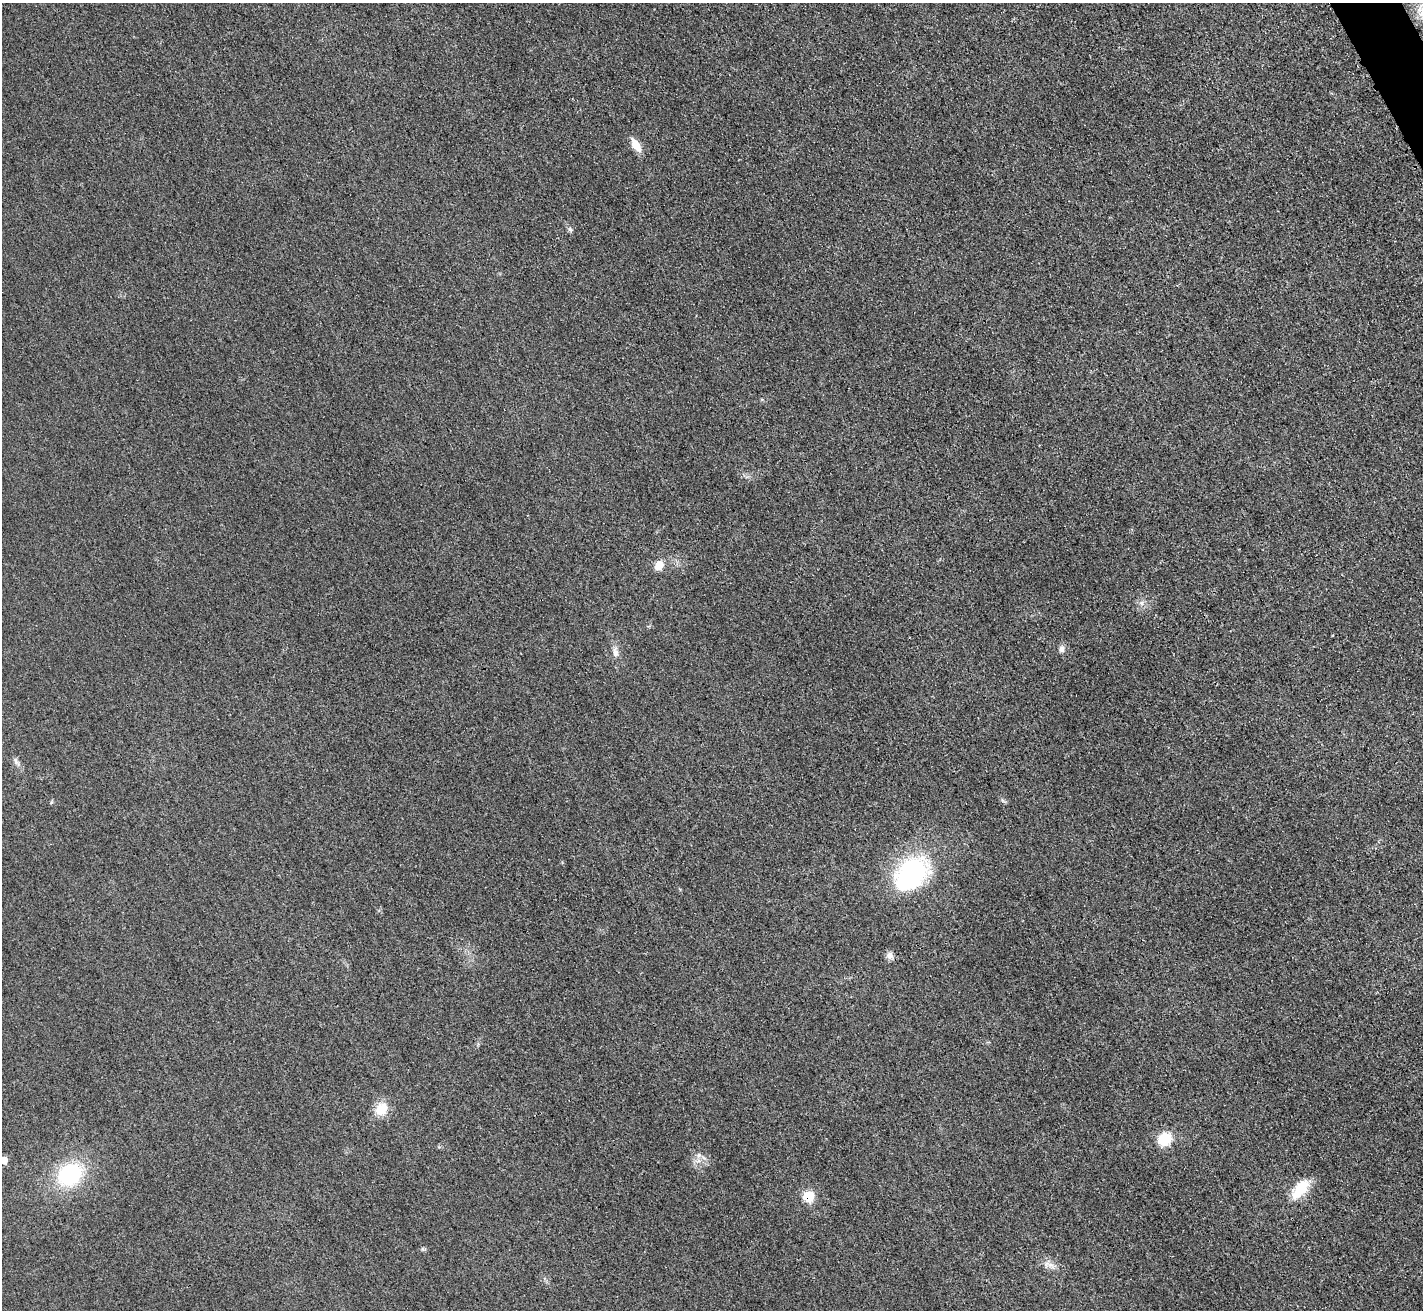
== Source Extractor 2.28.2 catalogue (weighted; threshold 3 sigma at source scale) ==
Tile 10 of 4 x 4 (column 2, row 3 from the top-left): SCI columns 1443-2863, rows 1612-2919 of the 5712 x 5701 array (HDU 1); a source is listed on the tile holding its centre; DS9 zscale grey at full resolution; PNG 1425 x 1312 px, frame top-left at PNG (2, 3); no overlay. Shown black and unused: <1% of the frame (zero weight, under 3 of 4 exposures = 1% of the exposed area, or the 3 px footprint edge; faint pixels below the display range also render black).
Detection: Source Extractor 2.28.2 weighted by HDU 2 'WHT'; one run over the whole footprint, this tile lists its part. Background 0.0218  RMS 0.0061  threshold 0.0276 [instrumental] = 3 sigma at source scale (4.5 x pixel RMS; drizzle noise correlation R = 1.50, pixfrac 1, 0.05/0.05 arcsec/px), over >= 5 px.
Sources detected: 17; all 17 listed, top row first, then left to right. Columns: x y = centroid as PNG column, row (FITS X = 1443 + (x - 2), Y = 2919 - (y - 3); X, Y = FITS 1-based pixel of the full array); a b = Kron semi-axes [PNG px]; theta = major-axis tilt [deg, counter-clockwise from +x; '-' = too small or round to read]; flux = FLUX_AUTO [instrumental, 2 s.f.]
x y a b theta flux
636 145 15 7 -57 8.4
570 229 8 5 -62 1.4
659 565 10 8 53 7.3
1142 603 7 4 -89 1.5
1062 649 9 7 -89 2.4
615 652 15 8 -84 3.7
16 762 12 5 -56 2.2
912 873 33 24 51 100
890 955 10 9 - 2.9
381 1109 17 14 60 11
1164 1139 15 12 33 16
699 1155 7 5 46 1.6
4 1160 6 6 - 5.2
70 1175 32 25 33 46
1300 1189 29 14 51 16
808 1196 8 7 - 20
1051 1265 13 6 -37 3.5
Overlapping masked pixels (flux is a lower limit): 1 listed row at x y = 808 1196
Isophote crosses this tile's border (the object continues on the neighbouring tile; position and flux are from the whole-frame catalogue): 1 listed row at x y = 4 1160
Unlisted compact peaks at least as high as the median listed source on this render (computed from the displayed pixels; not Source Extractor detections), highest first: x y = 422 1249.